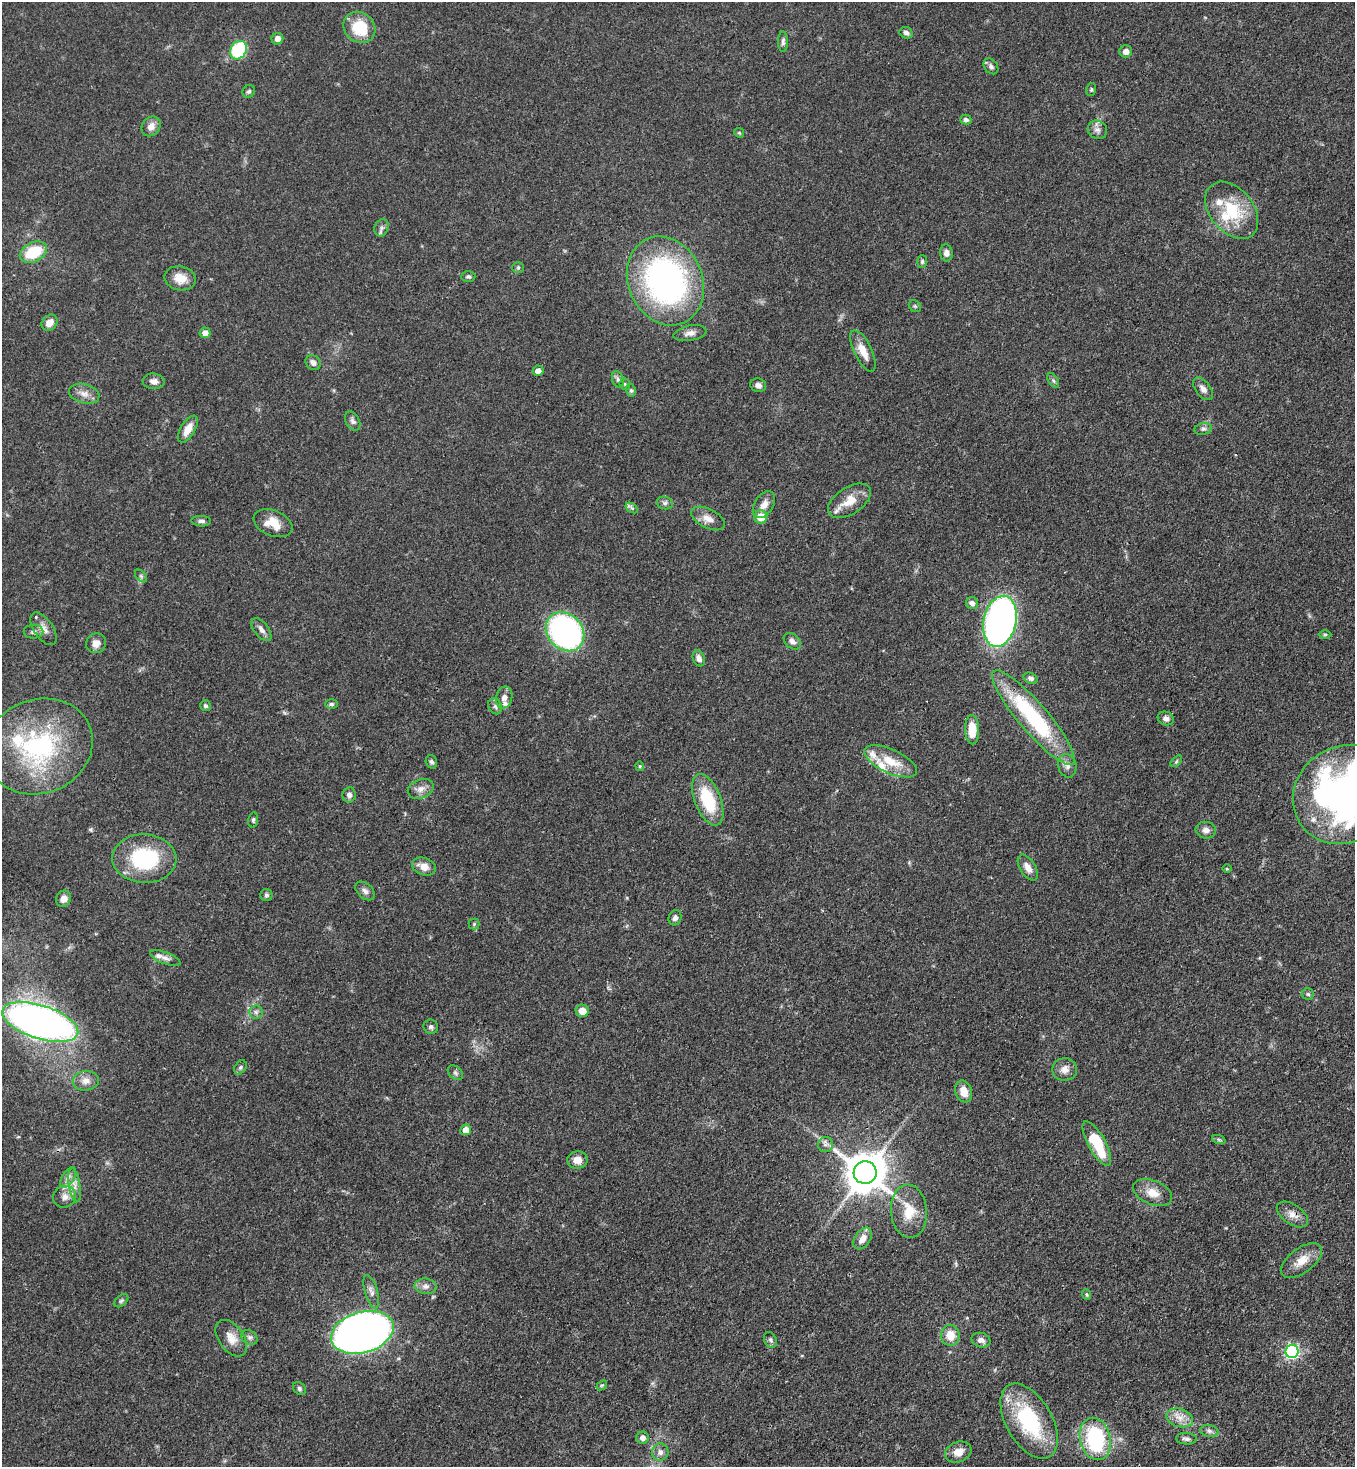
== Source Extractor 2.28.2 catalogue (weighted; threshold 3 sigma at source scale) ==
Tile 6 of 4 x 4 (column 2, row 2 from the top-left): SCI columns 1581-2933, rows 2997-4461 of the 6015 x 5992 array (HDU 1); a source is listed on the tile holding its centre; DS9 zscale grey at full resolution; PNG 1357 x 1469 px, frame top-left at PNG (2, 2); each listed source drawn as its Kron ellipse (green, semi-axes under 4 px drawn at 4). Shown black and unused: <1% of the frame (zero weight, under 3 of 4 exposures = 7% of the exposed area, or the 3 px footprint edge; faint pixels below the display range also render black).
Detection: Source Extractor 2.28.2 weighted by HDU 2 'WHT'; one run over the whole footprint, this tile lists its part. Background 0.0644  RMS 0.0036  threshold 0.0163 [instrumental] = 3 sigma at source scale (4.5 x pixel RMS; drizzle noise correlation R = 1.50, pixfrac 1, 0.05/0.05 arcsec/px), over >= 5 px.
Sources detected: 145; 1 cosmic-ray / hot-pixel residue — neither listed nor drawn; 10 inside a brighter listed object's ellipse — not listed separately; the other 134 listed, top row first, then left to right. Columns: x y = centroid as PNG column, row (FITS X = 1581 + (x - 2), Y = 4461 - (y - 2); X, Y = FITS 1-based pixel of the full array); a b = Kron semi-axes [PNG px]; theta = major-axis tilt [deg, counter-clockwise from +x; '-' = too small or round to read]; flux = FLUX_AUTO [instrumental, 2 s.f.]
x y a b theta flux
359 27 17 14 -39 13
906 33 7 5 -25 1.2
277 39 6 5 - 2.1
783 42 10 5 89 1.1
238 50 10 7 60 26
1126 51 6 6 - 2.3
991 66 9 6 -51 1.1
1091 90 6 5 - 0.57
249 91 7 6 - 0.78
966 120 6 5 - 1
151 126 11 8 49 2.7
1097 130 10 9 - 1.8
739 133 5 4 - 0.43
1232 210 32 21 -50 17
381 228 9 6 67 1.2
33 252 14 9 27 14
946 253 8 6 -86 1.8
922 261 6 5 - 0.72
518 267 6 5 - 0.54
468 276 7 5 1 0.71
180 278 16 12 -11 5
665 281 46 37 -66 110
915 306 6 5 - 0.64
50 323 9 7 45 3.1
205 333 5 5 - 1.9
690 333 17 7 10 2.2
863 351 23 8 -64 5.2
313 363 8 6 -41 1.6
538 371 5 5 - 2
618 379 9 5 -72 1.1
1053 380 8 4 -59 0.77
154 381 11 8 -4 2
625 384 6 5 - 0.6
758 385 8 6 -20 1.6
1203 389 13 7 -53 2
631 391 6 5 - 0.65
84 394 15 9 -14 3.1
353 421 10 7 -61 1.2
188 429 15 7 58 3.9
1203 429 9 5 9 1
849 501 24 13 33 6.7
665 503 8 6 -13 0.99
764 504 15 9 58 3
632 508 7 4 -34 0.7
761 517 7 6 - 6.7
708 519 18 9 -27 3.3
201 521 10 5 -3 1.1
273 523 20 12 -22 6.2
141 576 7 4 -45 0.58
972 603 6 5 - 1.5
1000 621 26 16 78 150
44 629 18 9 -55 2.9
261 630 13 7 -53 1.8
33 632 10 7 0 1.4
565 632 21 17 -48 100
1325 634 6 4 0 0.44
792 641 10 7 -42 1.6
96 643 10 9 - 2.7
699 658 8 6 -69 1.6
1031 678 7 5 -27 1.1
504 698 11 8 75 2.3
331 704 6 5 - 0.69
205 706 6 5 - 0.8
495 706 8 6 -63 1.1
1033 717 61 14 -49 43
1166 718 8 6 -20 1.8
972 730 14 7 -88 6.6
39 746 54 47 21 51
891 761 28 12 -24 8.7
1176 761 7 4 44 0.6
431 762 7 5 -72 0.83
640 766 5 4 - 0.48
1067 766 12 9 -78 2.1
421 789 13 9 22 2.6
1345 794 53 48 33 180
349 795 7 6 - 1.4
708 800 27 13 -68 17
253 820 7 5 80 0.72
1206 830 10 8 -7 1.9
144 859 32 24 -3 29
424 866 12 8 -18 3.3
1028 868 14 7 -58 3
1227 869 4 3 - 0.44
365 891 11 7 -42 1.6
266 895 6 6 - 0.76
63 899 8 7 - 2.2
675 918 8 6 69 1.2
474 924 5 5 - 0.55
165 958 16 5 -20 1.6
1308 994 6 5 - 0.7
582 1011 6 6 - 3.6
256 1012 6 6 - 1.1
40 1022 39 16 -17 230
431 1027 7 7 - 0.92
240 1067 8 5 52 0.79
1065 1069 12 11 - 2.7
455 1073 9 6 -42 0.9
86 1081 13 9 5 2.8
964 1091 11 8 -72 4.5
466 1130 5 5 - 2.8
1219 1140 7 4 -19 0.62
1097 1143 25 8 -61 18
825 1145 7 7 - 1.3
577 1160 10 8 3 3.2
865 1173 11 11 - 1200
68 1177 11 6 58 1.7
74 1185 17 6 -82 2.5
1153 1193 20 12 -23 5
65 1197 11 10 - 2.7
909 1211 27 18 -86 9
1292 1214 18 9 -34 3.1
863 1239 12 7 56 3.2
1301 1261 24 12 36 5.7
426 1286 11 7 -6 1.8
371 1292 17 6 -73 2
1087 1295 6 4 -70 0.51
121 1301 8 5 41 0.78
362 1332 32 20 16 300
950 1335 10 9 - 5.3
249 1337 8 6 -35 1.2
231 1338 20 12 -54 4.6
771 1340 8 6 -63 0.92
981 1340 9 7 -14 1.7
1292 1351 6 6 - 73
602 1385 6 4 41 0.53
299 1388 7 5 -47 0.84
1180 1418 14 9 -18 3.6
1029 1421 41 23 -60 32
1209 1431 9 6 -10 1.2
642 1438 6 6 - 1.6
1095 1439 21 15 -76 35
1186 1439 10 5 -4 1.2
660 1452 8 8 - 1.8
958 1452 14 10 21 3.7
Overlapping masked pixels (flux is a lower limit): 2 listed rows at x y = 865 1173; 1292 1214
Isophote crosses this tile's border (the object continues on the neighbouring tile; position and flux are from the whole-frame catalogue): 1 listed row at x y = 1345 794